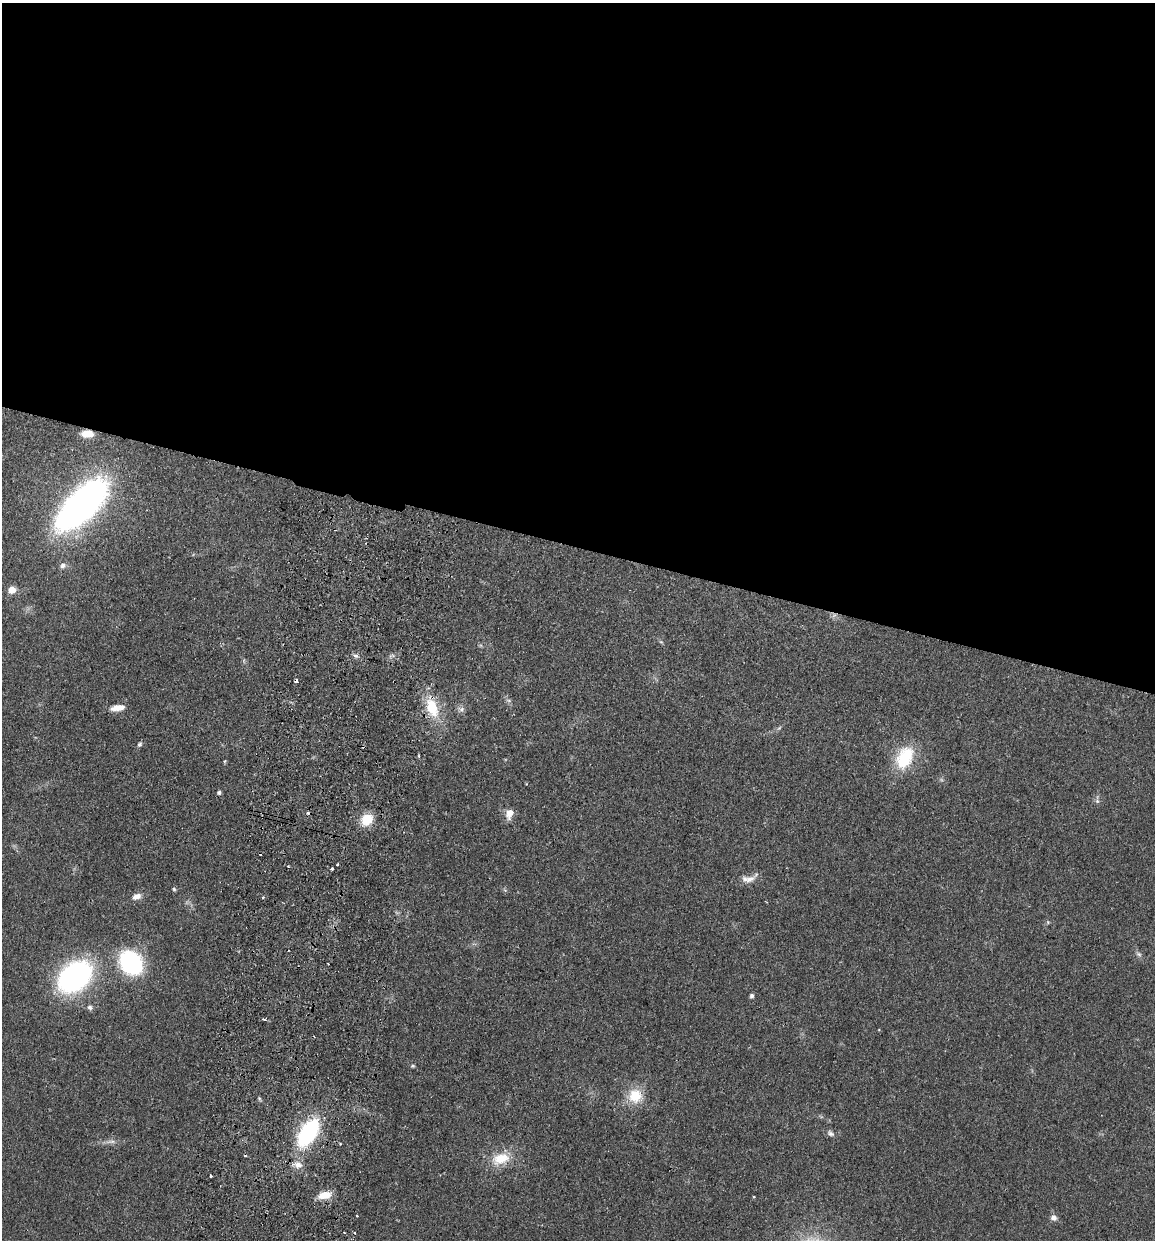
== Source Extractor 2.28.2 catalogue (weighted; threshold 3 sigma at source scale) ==
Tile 3 of 4 x 4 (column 3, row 1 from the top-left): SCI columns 2482-3634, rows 3730-4967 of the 5081 x 4981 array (HDU 1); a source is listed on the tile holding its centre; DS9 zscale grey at full resolution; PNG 1157 x 1242 px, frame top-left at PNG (2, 3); no overlay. Shown black and unused: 44% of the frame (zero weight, under 2 of 3 exposures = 3% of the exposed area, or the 3 px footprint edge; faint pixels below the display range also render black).
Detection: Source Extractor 2.28.2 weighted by HDU 2 'WHT'; one run over the whole footprint, this tile lists its part. Background 0.0478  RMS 0.0068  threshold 0.0307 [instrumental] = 3 sigma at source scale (4.5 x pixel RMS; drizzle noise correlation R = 1.50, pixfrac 1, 0.05/0.05 arcsec/px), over >= 5 px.
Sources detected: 54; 2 too faint to see at this stretch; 1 inside a brighter object's white glare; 6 cosmic-ray / hot-pixel residue — not listed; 1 inside a brighter listed object's ellipse — not listed separately; the other 44 listed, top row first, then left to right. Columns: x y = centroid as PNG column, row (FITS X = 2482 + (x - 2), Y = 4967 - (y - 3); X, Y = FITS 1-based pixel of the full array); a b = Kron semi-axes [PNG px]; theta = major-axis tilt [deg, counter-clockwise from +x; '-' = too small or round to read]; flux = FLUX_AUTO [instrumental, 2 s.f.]
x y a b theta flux
88 434 11 7 -2 8.6
79 507 40 21 44 320
63 566 8 7 - 2.5
12 590 8 8 - 6.2
661 642 6 4 -18 0.88
356 656 7 5 -23 1.9
117 708 16 6 8 6.7
432 708 28 15 -68 23
461 709 9 7 -14 2.6
779 728 7 4 44 1.1
140 744 7 5 56 1.4
419 756 4 3 - 0.82
905 758 32 20 63 29
225 761 5 3 - 0.66
219 792 4 4 - 1.6
1097 801 7 4 -45 1.4
509 814 14 9 74 5.9
367 820 15 12 40 13
337 864 3 2 - 0.83
288 866 3 3 - 0.77
332 869 3 2 - 0.97
750 879 16 9 23 5.3
174 889 5 4 - 0.91
136 896 11 7 20 4.4
263 897 3 3 - 0.98
1048 922 6 4 47 0.9
1139 954 8 5 -27 1.7
131 962 19 15 -50 99
75 976 31 22 41 150
752 996 5 4 - 1.9
90 1007 7 6 - 1.8
413 1066 6 4 19 0.87
635 1096 19 18 - 17
259 1098 7 4 -59 0.93
308 1133 25 13 57 79
830 1133 11 6 -33 2.4
111 1142 16 4 4 3.1
501 1159 26 15 16 17
298 1165 12 9 -6 4.8
211 1176 3 3 - 1.5
325 1195 15 8 11 9.8
753 1197 3 3 - 0.61
357 1215 3 3 - 1.5
1054 1218 8 7 - 2.8
Overlapping masked pixels (flux is a lower limit): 2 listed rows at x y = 88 434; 308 1133